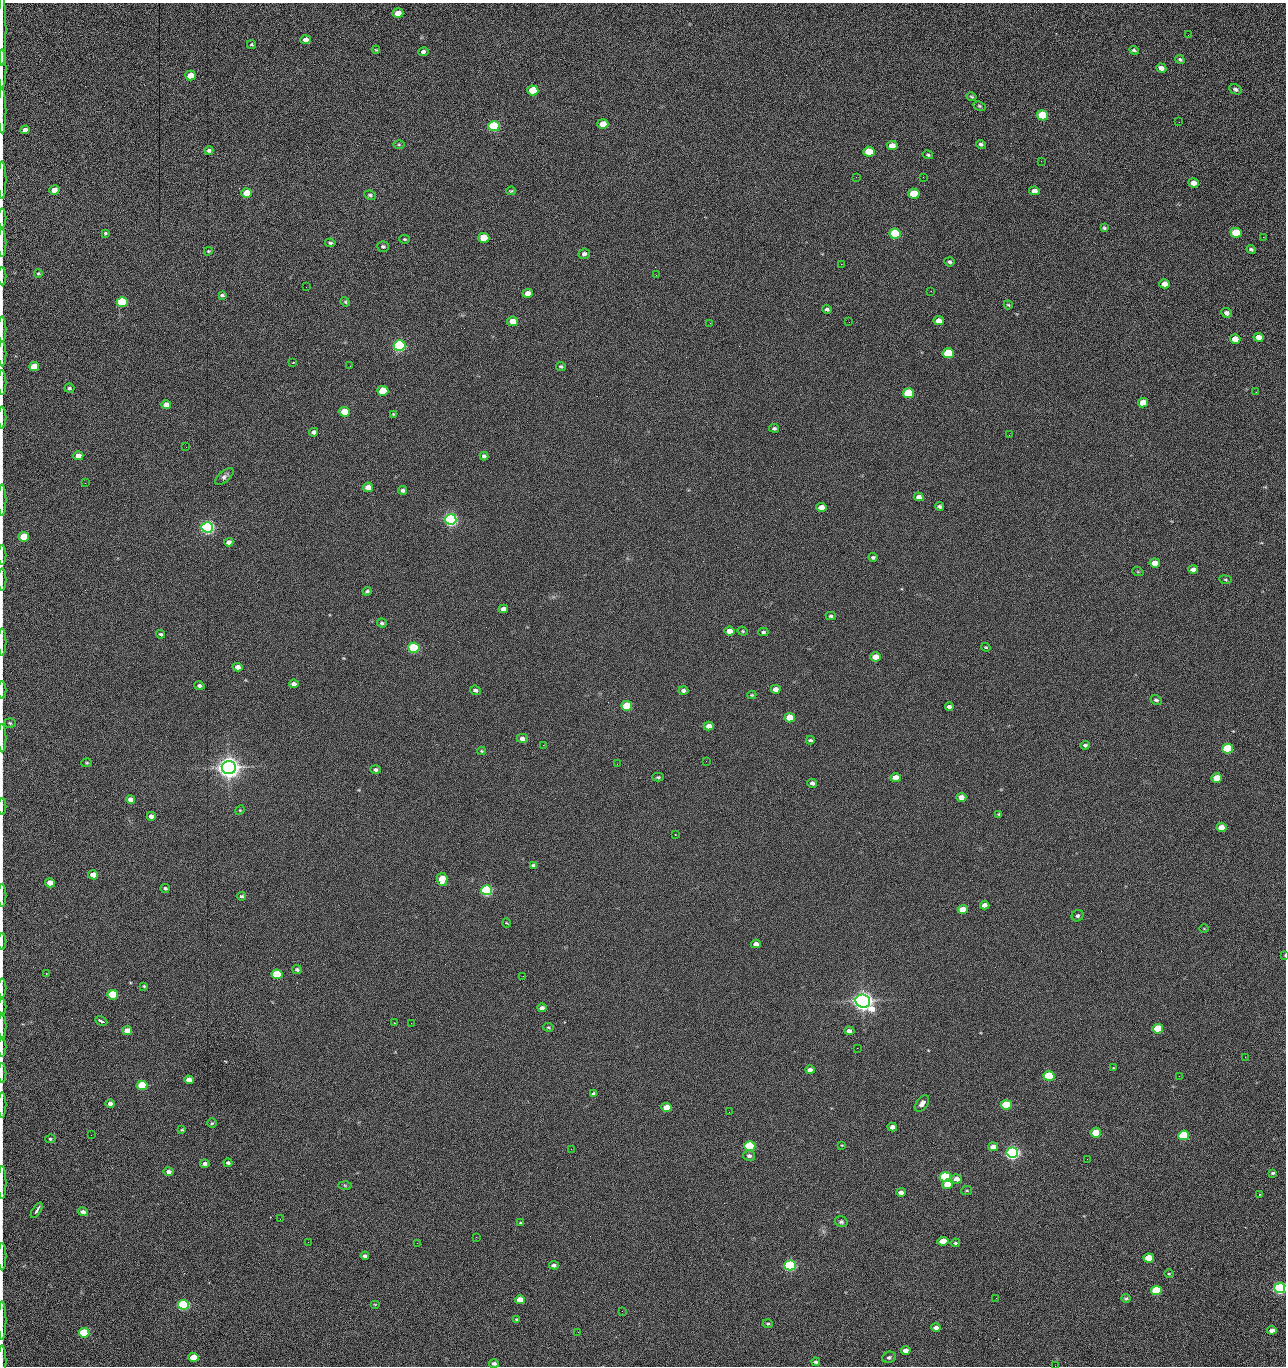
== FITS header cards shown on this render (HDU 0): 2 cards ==
NAXIS1  =                 1284 /fastest changing axis
NAXIS2  =                 1364 /next to fastest changing axis

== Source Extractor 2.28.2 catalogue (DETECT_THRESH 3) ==
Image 1284 x 1364 px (HDU 0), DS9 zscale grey, 1 PNG px = 1 image px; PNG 1288 x 1368 px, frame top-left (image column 1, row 1364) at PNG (2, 3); each listed source drawn as its Kron ellipse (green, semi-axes under 4 px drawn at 4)
Background 149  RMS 15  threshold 44.7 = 3 sigma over >= 5 px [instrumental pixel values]
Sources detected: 282; all 282 listed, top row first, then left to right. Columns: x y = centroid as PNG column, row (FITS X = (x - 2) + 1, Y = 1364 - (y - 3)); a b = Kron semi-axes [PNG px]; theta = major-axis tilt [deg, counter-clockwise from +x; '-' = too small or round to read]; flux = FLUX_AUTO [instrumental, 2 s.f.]
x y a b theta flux
398 13 5 4 - 1.3e+04
2 30 36 2 90 6.6e+03
1188 35 3 2 - 8.4e+02
306 40 5 4 - 5.0e+03
251 44 4 3 - 1.2e+03
376 50 4 4 - 8.8e+02
1134 50 5 4 - 1.6e+03
423 52 5 4 - 2.6e+03
1180 59 5 4 - 1.6e+03
1161 68 5 4 - 4.7e+03
2 69 19 2 90 3.9e+03
190 76 5 5 - 1.5e+04
1235 89 6 4 -25 2.3e+03
533 90 5 5 - 4.3e+04
972 97 5 3 - 1.3e+03
979 106 6 4 -26 1.5e+03
2 111 22 2 90 4.3e+03
1042 115 6 5 - 6.2e+04
1179 122 3 2 - 8.1e+02
603 124 5 5 - 1.5e+04
494 126 6 5 - 1.6e+05
25 130 5 4 - 4.8e+03
981 144 5 4 - 2.1e+03
399 145 6 4 0 1.3e+03
892 146 5 4 - 1.2e+04
209 150 4 4 - 2.3e+03
869 152 5 5 - 2.8e+04
928 155 5 4 - 1.5e+03
1041 161 3 2 - 1.3e+03
856 177 2 2 - 1.7e+03
923 177 2 2 - 1.1e+04
2 180 19 2 90 3.4e+03
1193 183 5 4 - 6.8e+03
54 190 5 4 - 1.0e+04
511 191 4 3 - 1.0e+03
1034 191 5 4 - 5.6e+03
247 193 5 4 - 2.0e+04
914 194 5 5 - 5.2e+04
370 195 6 4 -9 1.9e+03
2 218 9 2 90 1.4e+03
1104 228 4 3 - 1.3e+03
105 233 3 3 - 5.8e+03
1236 233 5 5 - 4.4e+04
895 234 6 5 - 1.0e+05
1263 237 2 2 - 6.0e+02
484 238 5 5 - 4.1e+04
405 239 5 4 - 1.3e+03
2 243 14 2 90 2.5e+03
330 243 5 3 - 1.7e+03
383 247 6 5 - 1.9e+03
1251 249 4 3 - 1.9e+03
208 251 4 3 - 1.1e+03
584 254 6 5 - 3.0e+03
949 262 5 4 - 2.0e+03
841 264 2 2 - 1.8e+04
38 273 4 3 - 1.1e+03
656 275 2 2 - 4.7e+02
2 276 9 2 90 1.8e+03
1164 284 5 4 - 7.8e+03
306 287 2 2 - 4.7e+02
931 291 2 2 - 1.2e+03
528 293 5 4 - 9.3e+03
222 295 4 3 - 1.8e+03
122 302 5 5 - 1.0e+05
345 302 5 4 - 1.3e+03
1008 305 4 3 - 1.1e+03
827 309 5 4 - 2.2e+03
1227 313 5 4 - 4.0e+03
513 321 5 4 - 1.6e+04
939 321 5 4 - 7.9e+03
849 322 2 2 - 5.0e+02
710 323 2 2 - 2.3e+03
2 330 13 2 90 2.2e+03
1258 337 5 4 - 1.0e+04
1235 339 5 4 - 1.6e+04
399 345 6 5 - 3.0e+05
2 353 13 2 90 2.5e+03
948 353 5 5 - 5.9e+04
293 363 3 2 - 8.3e+02
34 366 5 5 - 2.5e+04
350 366 3 2 - 1.6e+03
561 366 5 4 - 1.5e+03
2 382 12 2 90 2.4e+03
69 388 5 4 - 1.9e+03
383 391 5 5 - 3.7e+04
1256 392 2 2 - 7.8e+02
908 393 5 5 - 6.1e+04
1143 403 5 4 - 1.9e+04
166 405 5 4 - 8.5e+03
345 412 5 5 - 3.0e+04
393 414 4 3 - 1.0e+03
2 417 11 2 90 2.0e+03
774 428 5 4 - 1.7e+03
314 432 4 4 - 3.5e+03
1009 435 2 2 - 2.3e+03
186 447 2 2 - 1.8e+03
78 456 5 4 - 1.2e+04
484 456 4 4 - 2.5e+03
224 476 11 5 40 3.2e+03
85 483 2 2 - 6.5e+02
368 487 5 4 - 1.0e+04
403 490 4 4 - 2.5e+03
919 497 5 4 - 5.8e+03
2 500 16 2 90 2.5e+03
940 506 4 3 - 2.0e+03
821 507 5 4 - 8.6e+03
451 519 6 5 - 5.1e+05
207 527 6 5 - 5.4e+05
24 537 5 5 - 4.2e+04
229 542 4 4 - 3.8e+03
2 555 10 2 90 1.4e+03
873 557 4 3 - 1.7e+03
1155 563 5 4 - 1.4e+04
1193 569 5 4 - 4.1e+03
1138 572 6 3 -19 9.5e+02
2 580 11 2 90 1.8e+03
1225 580 6 3 -9 1.1e+03
367 591 4 4 - 1.8e+03
503 609 5 4 - 4.4e+03
831 616 5 3 - 1.6e+03
382 623 5 4 - 2.1e+03
730 631 5 4 - 1.0e+04
743 631 5 4 - 1.2e+03
763 632 5 3 - 1.8e+03
161 634 4 4 - 1.7e+03
2 642 14 2 90 2.3e+03
986 647 5 3 - 9.4e+02
414 648 5 5 - 1.6e+05
875 657 5 4 - 1.4e+04
238 667 5 4 - 7.2e+03
294 684 5 4 - 4.2e+03
199 686 5 4 - 2.1e+03
776 689 5 4 - 6.2e+03
2 690 9 2 90 1.4e+03
475 690 5 4 - 2.5e+03
683 691 5 4 - 2.7e+03
752 695 4 3 - 1.1e+03
1156 700 6 5 - 1.9e+03
627 706 5 5 - 6.5e+04
949 707 4 3 - 2.5e+03
790 718 5 4 - 2.8e+04
10 723 6 5 - 1.4e+03
709 726 5 4 - 7.8e+03
2 738 14 2 90 2.6e+03
522 738 5 4 - 4.3e+03
810 740 4 3 - 1.7e+03
543 745 2 2 - 2.2e+03
1085 745 4 4 - 2.0e+03
1227 749 5 5 - 7.8e+04
482 751 4 4 - 9.9e+02
706 761 2 2 - 1.6e+03
87 763 5 4 - 1.3e+03
617 764 2 2 - 2.2e+03
229 767 7 6 - 1.6e+06
376 770 5 4 - 2.5e+03
658 777 6 4 0 1.4e+03
896 778 5 4 - 1.1e+04
1217 778 5 4 - 2.5e+04
812 783 5 4 - 3.4e+03
961 797 5 4 - 8.0e+03
130 799 4 4 - 6.4e+03
2 807 8 2 90 1.2e+03
240 810 5 4 - 1.0e+03
999 814 3 2 - 1.1e+03
151 816 4 4 - 3.9e+03
1222 827 5 4 - 1.6e+04
675 834 2 2 - 5.9e+02
533 865 4 3 - 1.8e+03
93 875 5 4 - 1.3e+04
442 879 6 5 - 2.8e+04
50 883 5 4 - 1.6e+04
165 888 5 4 - 1.9e+03
487 890 5 5 - 2.4e+05
2 895 11 2 90 2.0e+03
242 896 4 3 - 1.6e+03
985 905 5 4 - 5.8e+03
963 909 5 4 - 1.9e+04
1078 916 6 5 - 2.3e+03
507 923 4 3 - 7.5e+02
1204 929 5 3 - 8.5e+02
2 941 8 2 90 1.3e+03
756 944 5 4 - 6.1e+03
1285 955 4 2 - 9.8e+02
297 969 5 4 - 1.9e+03
46 974 3 2 - 7.6e+02
277 974 5 4 - 6.2e+04
523 976 2 2 - 1.3e+03
144 986 4 3 - 1.1e+03
2 988 9 2 90 1.5e+03
113 995 5 4 - 7.7e+04
863 1001 7 6 - 1.3e+06
2 1007 8 2 90 1.3e+03
542 1008 4 4 - 4.3e+03
101 1021 6 3 -27 2.5e+03
394 1023 2 2 - 4.9e+02
411 1023 2 2 - 3.4e+03
2 1026 13 2 90 2.2e+03
548 1027 5 4 - 1.2e+03
1158 1029 5 4 - 4.9e+04
127 1030 5 4 - 1.1e+04
849 1031 5 4 - 3.9e+03
2 1047 9 2 90 1.6e+03
857 1048 2 2 - 8.5e+02
1245 1057 2 2 - 1.2e+03
1113 1068 3 2 - 1.0e+03
810 1070 5 3 - 3.5e+03
2 1073 10 2 90 1.6e+03
1049 1076 5 4 - 8.9e+04
1179 1076 2 2 - 1.7e+03
189 1080 5 4 - 1.1e+04
142 1085 5 4 - 6.6e+04
594 1093 4 3 - 2.0e+03
922 1103 9 5 53 5.5e+03
110 1104 4 4 - 5.2e+03
2 1105 12 2 90 2.1e+03
1006 1105 5 4 - 7.4e+04
667 1107 5 4 - 2.1e+04
729 1112 2 2 - 6.8e+02
212 1123 5 4 - 1.3e+03
892 1127 5 4 - 7.1e+03
182 1130 4 3 - 1.2e+03
1096 1133 5 5 - 3.3e+04
91 1135 2 2 - 1.6e+03
1184 1135 5 4 - 1.0e+05
50 1139 5 4 - 1.4e+03
842 1145 4 3 - 7.6e+02
750 1146 5 5 - 1.5e+05
993 1147 5 4 - 7.8e+03
571 1149 3 2 - 7.5e+02
1012 1153 6 5 - 6.3e+05
749 1156 6 5 - 3.2e+03
1087 1159 2 2 - 5.1e+02
228 1163 4 3 - 2.3e+03
205 1164 4 4 - 4.3e+03
169 1172 5 4 - 3.8e+03
1273 1173 4 3 - 1.6e+03
945 1177 5 5 - 1.5e+05
957 1179 5 4 - 6.7e+03
2 1182 16 2 90 3.1e+03
947 1184 5 4 - 1.7e+04
345 1185 6 4 -2 1.3e+03
967 1191 5 3 - 8.8e+02
901 1192 4 4 - 4.7e+03
1259 1194 2 2 - 6.4e+02
37 1210 9 3 57 3.5e+03
83 1212 5 4 - 4.4e+03
280 1219 2 2 - 1.4e+03
841 1222 6 5 - 2.3e+03
521 1223 4 3 - 1.5e+03
476 1237 2 2 - 5.9e+03
943 1241 5 4 - 1.9e+04
308 1242 2 2 - 1.2e+03
417 1243 2 2 - 3.6e+03
955 1243 4 3 - 1.3e+03
365 1256 4 3 - 2.9e+03
2 1257 14 2 90 2.6e+03
1149 1258 5 4 - 2.7e+04
554 1265 5 4 - 3.3e+03
790 1265 5 5 - 3.1e+05
1169 1274 4 4 - 1.2e+03
1280 1288 5 5 - 3.7e+05
1156 1290 5 4 - 8.0e+04
996 1298 2 2 - 1.7e+03
1126 1298 4 3 - 1.6e+03
520 1300 5 4 - 1.8e+04
375 1304 5 3 - 8.0e+02
183 1305 5 5 - 2.4e+05
622 1311 2 2 - 4.7e+02
517 1319 4 4 - 1.4e+03
2 1320 19 2 90 3.7e+03
768 1324 5 3 - 1.2e+03
936 1327 5 4 - 4.3e+03
1272 1330 4 4 - 5.2e+03
578 1332 2 2 - 2.3e+03
84 1333 5 4 - 9.4e+04
906 1350 5 4 - 6.9e+03
889 1357 7 5 23 2.1e+03
193 1358 5 4 - 3.0e+04
2 1361 16 2 90 2.1e+03
816 1362 4 4 - 1.6e+03
494 1363 5 3 - 3.0e+03
1055 1366 2 2 - 1.2e+03
At the frame edge (FLAGS 8, measured only in part): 35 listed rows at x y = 2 30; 2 69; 2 111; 25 130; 2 180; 2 218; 2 243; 2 276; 2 330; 2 353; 2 382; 2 417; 2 500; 24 537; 2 555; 2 580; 2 642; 2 690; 2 738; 2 807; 2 895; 2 941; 1285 955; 2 988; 2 1007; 2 1026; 2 1047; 2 1073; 2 1105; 2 1182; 2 1257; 1280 1288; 2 1320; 2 1361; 1055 1366

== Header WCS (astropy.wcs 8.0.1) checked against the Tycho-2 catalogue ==
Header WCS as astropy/WCSLIB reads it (CRVAL/CRPIX/CD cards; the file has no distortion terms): RA---TAN/DEC--TAN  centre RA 15:41:40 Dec +51:59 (235.42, +51.98 deg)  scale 1.26 arcsec/px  FOV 26.9' x 28.5'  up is +92 deg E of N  parity flipped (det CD > 0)
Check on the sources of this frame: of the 60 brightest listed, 9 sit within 2.0 arcsec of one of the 11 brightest Tycho-2 stars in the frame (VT <= 12.29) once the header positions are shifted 0.34 arcsec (0.01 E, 0.34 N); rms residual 1.00 arcsec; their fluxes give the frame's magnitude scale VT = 25.23 - 2.5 log10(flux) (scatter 0.22 mag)
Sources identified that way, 9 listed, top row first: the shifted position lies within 2.0 arcsec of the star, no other Tycho-2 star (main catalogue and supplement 1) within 4.0 arcsec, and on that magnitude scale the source's flux lands within +1.5 / -3 mag of the star's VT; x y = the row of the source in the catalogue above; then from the Tycho-2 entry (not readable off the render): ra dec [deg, ICRS J2000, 3 dp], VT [Tycho-2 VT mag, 2 dp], TYC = Tycho-2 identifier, HIP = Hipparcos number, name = IAU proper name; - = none
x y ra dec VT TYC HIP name
399 345 235.614 +52.064 11.61 3489-1132-1 - -
451 519 235.514 +52.049 11.19 3489-1407-1 - -
229 767 235.378 +52.130 9.31 3489-1322-1 76850 -
487 890 235.303 +52.042 11.52 3489-958-1 - -
863 1001 235.232 +51.912 9.59 3489-824-1 - -
1012 1153 235.143 +51.862 10.97 3489-1016-1 - -
945 1177 235.131 +51.886 12.29 3489-908-1 - -
790 1265 235.084 +51.941 11.45 3489-1346-1 - -
1280 1288 235.062 +51.771 11.53 3489-1453-1 - -